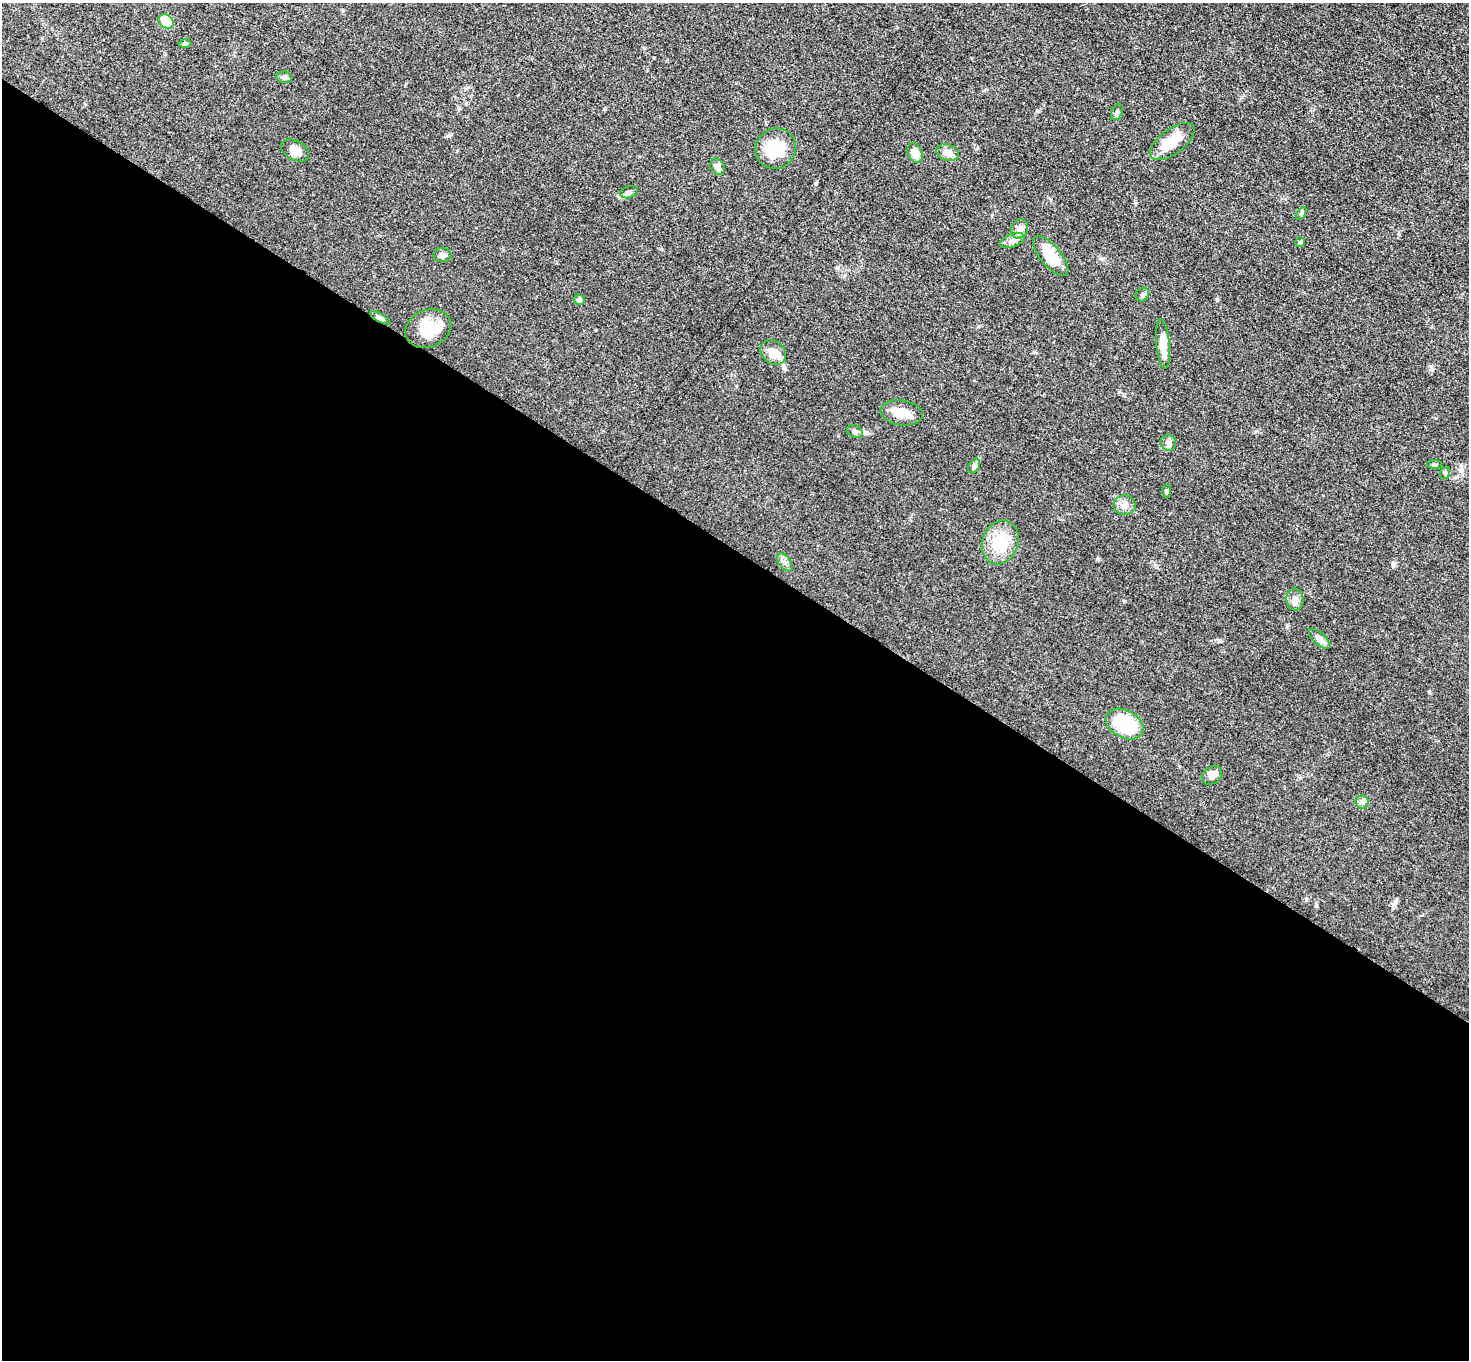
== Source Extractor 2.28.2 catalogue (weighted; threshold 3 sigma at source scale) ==
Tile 14 of 4 x 4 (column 2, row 4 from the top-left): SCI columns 1481-2947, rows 161-1518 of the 5891 x 5895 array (HDU 1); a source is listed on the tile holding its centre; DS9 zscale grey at full resolution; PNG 1471 x 1362 px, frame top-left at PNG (2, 3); each listed source drawn as its Kron ellipse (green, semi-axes under 4 px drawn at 4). Shown black and unused: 60% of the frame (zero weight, under 3 of 5 exposures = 1% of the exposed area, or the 3 px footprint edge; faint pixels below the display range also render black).
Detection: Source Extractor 2.28.2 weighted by HDU 2 'WHT'; one run over the whole footprint, this tile lists its part. Background 0.0481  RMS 0.0052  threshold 0.0233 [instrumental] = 3 sigma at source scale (4.5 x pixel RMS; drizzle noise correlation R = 1.50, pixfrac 1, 0.05/0.05 arcsec/px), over >= 5 px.
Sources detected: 39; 1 inside a brighter object's white glare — neither listed nor drawn; the other 38 listed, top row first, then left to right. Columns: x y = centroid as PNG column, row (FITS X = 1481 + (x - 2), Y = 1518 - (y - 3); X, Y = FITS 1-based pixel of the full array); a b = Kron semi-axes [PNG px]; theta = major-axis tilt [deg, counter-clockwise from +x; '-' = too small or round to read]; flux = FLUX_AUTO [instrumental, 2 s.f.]
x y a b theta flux
166 21 8 6 -36 10
185 43 6 4 -1 0.79
284 77 8 5 -11 1.3
1117 112 9 5 67 1.2
1172 141 26 12 37 9.5
776 149 21 19 49 18
295 150 15 9 -28 4.9
915 153 10 7 -67 4.9
947 153 11 8 -19 3.9
717 167 8 6 -63 2.6
629 192 9 5 18 1.4
1301 214 7 4 59 0.81
1020 229 10 8 59 2.3
1012 241 13 6 21 2.4
1300 242 5 4 - 1.3
442 255 9 7 5 2
1051 256 24 10 -49 13
1142 295 7 6 - 1.1
579 300 5 5 - 1.6
380 318 11 3 -30 1.2
428 329 24 18 22 12
1163 344 24 7 -84 5.9
773 352 14 11 -41 5.8
902 413 21 12 -8 7.9
855 431 8 6 -29 1.4
1168 443 8 7 - 1.7
1434 465 8 4 0 0.73
974 466 8 5 60 1.2
1445 473 6 5 - 0.78
1167 491 6 4 89 0.7
1124 505 11 9 2 3
1000 542 22 18 70 14
785 562 10 6 -53 1.7
1295 599 11 8 -84 2.7
1320 639 13 6 -43 2.6
1125 724 20 13 -29 26
1212 775 11 8 39 3.8
1362 802 6 6 - 1.3
Overlapping masked pixels (flux is a lower limit): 1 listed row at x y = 380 318
Unlisted compact peaks at least as high as the median listed source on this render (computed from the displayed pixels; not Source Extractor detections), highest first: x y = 449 135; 816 184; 1432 369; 1124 601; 1429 692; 1316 906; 1219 641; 1306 899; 604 109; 1393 566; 1394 904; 1098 558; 1287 627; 1119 392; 978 326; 1037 111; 1034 352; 1135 203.